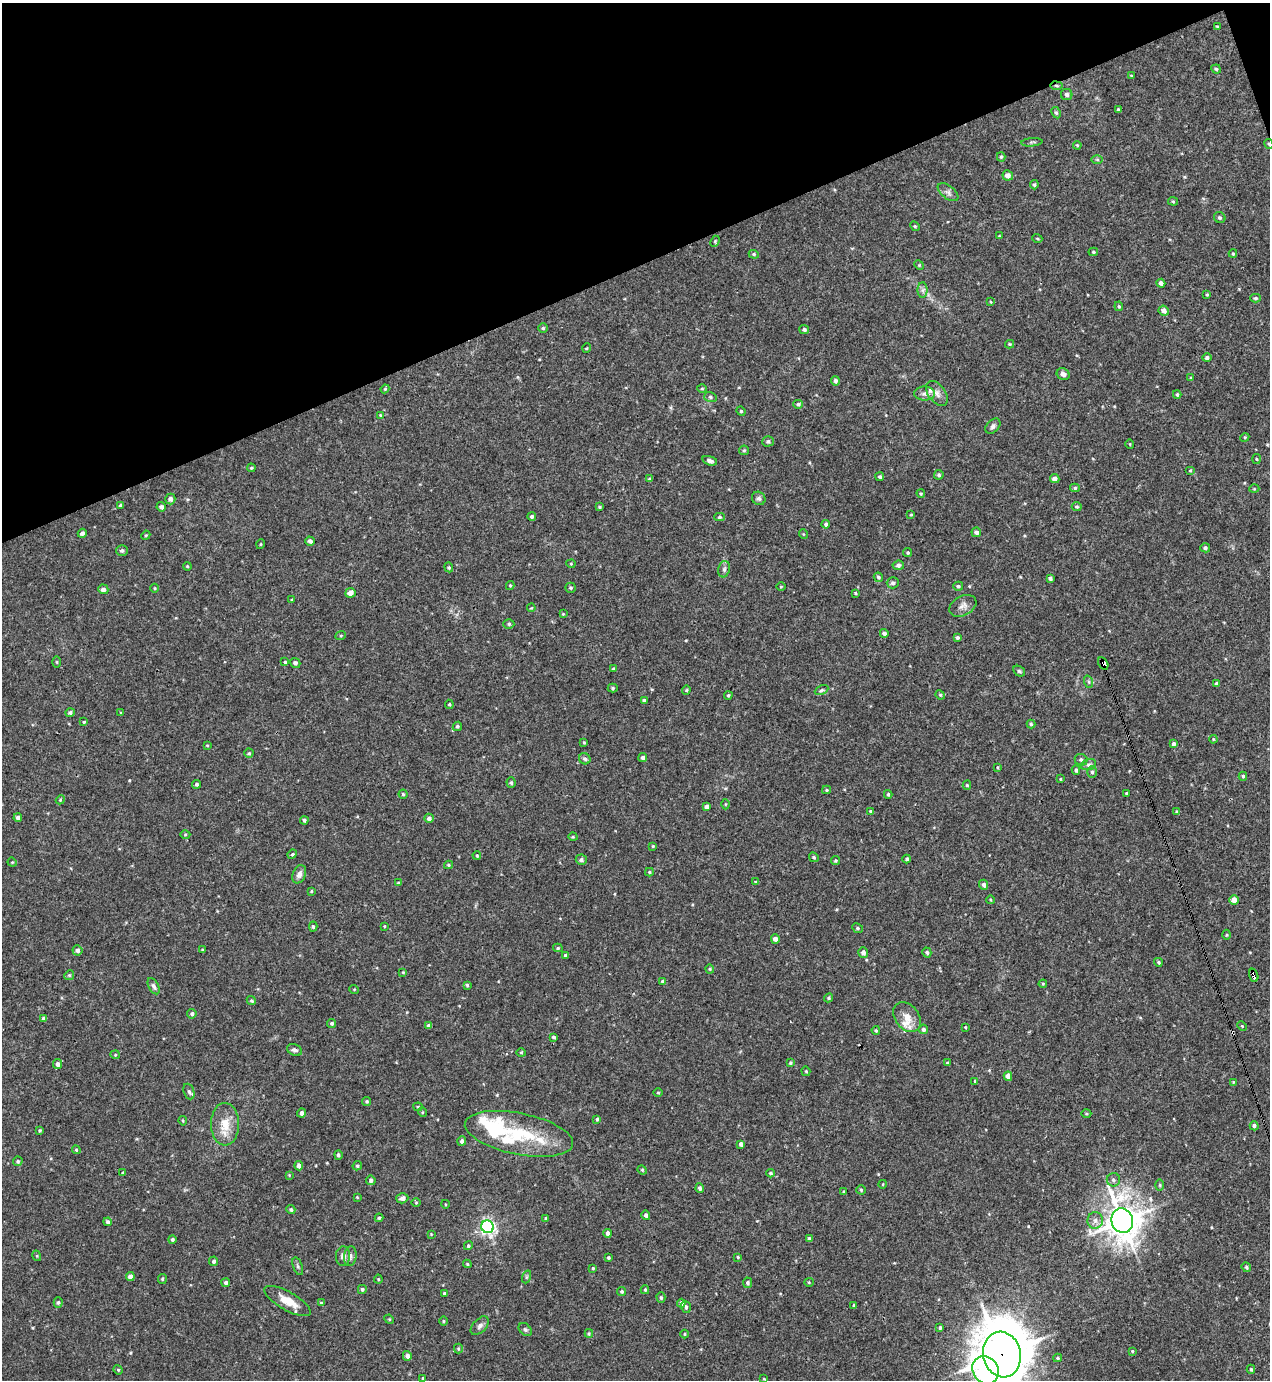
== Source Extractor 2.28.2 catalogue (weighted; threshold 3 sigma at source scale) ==
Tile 3 of 4 x 4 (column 3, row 1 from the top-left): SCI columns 2687-3954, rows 4191-5568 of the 5522 x 5568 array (HDU 1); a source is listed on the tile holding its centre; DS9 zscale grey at full resolution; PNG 1272 x 1382 px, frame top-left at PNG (2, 3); each listed source drawn as its Kron ellipse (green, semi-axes under 4 px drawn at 4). Shown black and unused: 19% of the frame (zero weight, under 3 of 4 exposures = <1% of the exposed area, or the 3 px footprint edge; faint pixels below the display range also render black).
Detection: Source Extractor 2.28.2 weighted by HDU 2 'WHT'; one run over the whole footprint, this tile lists its part. Background 0.02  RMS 0.0041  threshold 0.0185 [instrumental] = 3 sigma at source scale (4.5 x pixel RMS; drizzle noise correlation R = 1.50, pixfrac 1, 0.05/0.05 arcsec/px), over >= 5 px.
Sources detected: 317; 5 inside a brighter listed object's ellipse — not listed separately; the other 312 listed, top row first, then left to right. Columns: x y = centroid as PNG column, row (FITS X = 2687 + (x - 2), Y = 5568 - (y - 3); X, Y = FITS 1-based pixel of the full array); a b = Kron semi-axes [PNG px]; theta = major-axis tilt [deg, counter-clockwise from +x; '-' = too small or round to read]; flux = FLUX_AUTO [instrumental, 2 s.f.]
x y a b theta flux
1217 26 3 3 - 0.43
1216 69 5 4 - 0.61
1131 75 4 3 - 0.32
1056 86 6 4 -8 0.6
1067 94 6 5 - 1.1
1118 109 4 3 - 0.45
1056 113 6 4 -62 0.69
1032 142 10 3 5 0.57
1269 144 5 3 - 0.65
1077 145 4 3 - 0.37
1001 157 4 4 - 0.5
1097 160 5 3 - 0.48
1008 175 5 5 - 2.2
1034 185 4 3 - 0.6
948 192 12 6 -38 1.5
1173 201 5 4 - 0.47
1220 218 6 5 - 0.75
915 226 5 4 - 0.51
999 236 4 3 - 0.38
1037 238 5 3 - 0.42
715 241 6 4 67 0.44
1093 252 5 4 - 0.59
754 254 5 4 - 0.54
1233 254 4 4 - 0.43
919 265 5 4 - 0.42
1161 283 4 4 - 1.4
923 290 7 5 89 1.2
1207 295 4 3 - 0.38
1255 298 5 4 - 0.64
991 302 4 2 - 0.32
1119 306 5 4 - 0.48
1164 311 5 5 - 1.7
543 328 5 5 - 0.59
804 329 5 4 - 0.76
1010 344 4 4 - 0.45
587 348 5 3 - 0.35
1207 358 5 4 - 0.91
1063 374 6 5 - 1.4
1191 378 4 4 - 0.43
835 381 5 4 - 1
385 389 4 4 - 0.4
702 389 5 3 - 0.43
925 393 10 7 1 1.8
937 393 14 8 -53 2.6
1177 394 4 3 - 0.53
710 397 6 5 - 0.77
798 404 5 4 - 0.76
741 411 5 4 - 0.47
380 415 4 4 - 0.33
993 426 9 6 46 1.3
1245 437 4 3 - 0.4
768 441 6 5 - 0.87
1130 444 5 3 - 0.31
744 450 5 4 - 0.52
1256 459 5 3 - 0.37
710 461 7 4 -17 1.3
251 468 4 4 - 0.47
1190 470 5 4 - 0.51
939 475 5 4 - 0.72
880 477 4 4 - 0.63
650 479 4 3 - 0.67
1055 479 5 4 - 2
1075 488 5 4 - 0.66
1254 489 5 3 - 0.37
921 493 4 3 - 0.43
759 498 7 6 - 0.96
170 499 5 5 - 1.3
121 505 4 4 - 0.87
161 507 5 4 - 1.1
599 507 3 3 - 0.44
1077 507 5 4 - 0.56
911 515 4 3 - 0.4
532 516 4 4 - 0.74
720 517 5 4 - 0.65
826 524 4 4 - 0.9
976 532 5 4 - 1.4
82 533 5 4 - 1
803 534 5 3 - 0.35
146 535 5 3 - 0.43
310 541 5 4 - 1.2
261 544 5 3 - 0.34
1205 548 5 4 - 0.88
122 551 6 5 - 0.9
908 553 4 4 - 0.59
571 564 4 4 - 0.41
898 565 6 5 - 0.92
187 566 4 3 - 0.37
449 567 5 4 - 0.52
724 569 8 6 75 1.1
878 577 5 4 - 0.75
1050 578 4 4 - 0.92
893 583 6 5 - 1.2
510 585 4 4 - 0.47
958 586 5 4 - 0.66
781 587 5 3 - 0.32
155 588 4 3 - 0.31
571 588 5 5 - 0.63
103 589 5 5 - 1.3
350 593 5 5 - 2.9
855 593 4 3 - 0.39
292 599 3 2 - 0.28
963 606 14 9 28 2.4
531 608 4 3 - 0.33
563 614 4 3 - 0.34
509 624 5 4 - 0.63
884 633 4 4 - 1.2
341 635 5 3 - 0.4
957 638 4 4 - 0.73
57 662 5 4 - 0.42
285 662 4 4 - 0.44
295 663 5 5 - 1.1
1103 663 7 4 -60 110
613 668 4 3 - 0.39
1019 671 6 5 - 0.67
1089 682 6 4 -72 0.62
1217 684 4 3 - 0.88
613 688 5 4 - 0.58
686 690 4 4 - 0.47
821 690 7 4 26 0.72
728 695 4 3 - 0.54
940 695 5 4 - 0.49
644 700 4 4 - 0.66
449 704 4 4 - 0.49
70 713 5 4 - 0.98
121 713 3 3 - 0.34
84 722 3 2 - 0.37
1031 724 4 4 - 0.57
457 726 5 4 - 0.53
1213 739 4 3 - 0.35
584 742 4 3 - 0.45
1173 744 4 4 - 1
207 745 4 2 - 0.27
249 753 4 4 - 0.53
643 758 4 4 - 1.1
585 759 6 5 - 0.94
1081 760 6 5 - 1.1
1088 765 8 5 17 1
997 767 4 2 - 0.36
1076 770 4 4 - 0.82
1092 772 6 5 - 0.82
1243 776 4 3 - 0.56
1060 779 3 3 - 0.38
511 783 5 4 - 0.67
197 784 4 4 - 0.72
967 785 4 4 - 0.56
826 790 4 4 - 0.41
1126 793 3 2 - 0.32
403 794 4 4 - 0.56
888 794 4 3 - 0.6
60 800 5 3 - 0.44
726 804 5 3 - 0.36
706 807 4 4 - 1.6
870 811 4 3 - 0.45
1177 812 4 3 - 0.55
18 818 4 4 - 1.2
429 818 5 4 - 1.3
304 820 4 3 - 0.78
185 834 5 3 - 0.41
573 837 5 3 - 0.38
653 846 4 4 - 0.39
292 854 5 4 - 0.49
477 855 4 3 - 0.46
814 857 5 4 - 0.61
907 859 4 4 - 0.85
581 860 5 5 - 1.1
835 860 4 4 - 0.5
12 862 5 3 - 0.38
448 865 4 4 - 0.49
649 872 4 4 - 0.48
299 874 9 6 67 1.9
755 882 4 3 - 0.43
398 883 3 3 - 0.4
984 885 5 4 - 1.3
311 891 4 3 - 0.34
991 900 4 3 - 0.4
1234 900 5 4 - 3.7
384 926 4 3 - 0.34
313 927 5 4 - 0.71
858 928 5 4 - 0.65
1227 935 5 3 - 0.4
775 939 4 4 - 2.1
558 948 5 4 - 0.52
77 950 5 5 - 1.2
202 950 4 3 - 0.43
863 952 5 4 - 1.9
927 952 5 4 - 0.76
565 955 4 3 - 0.68
1158 962 4 3 - 0.63
710 969 4 4 - 0.5
403 972 4 4 - 0.36
69 975 5 4 - 0.53
1254 975 7 3 -72 21
663 981 4 4 - 1.2
1043 984 4 4 - 0.41
467 985 3 3 - 0.46
154 986 9 5 -63 1.1
354 989 5 3 - 0.34
829 998 5 4 - 0.58
251 1001 5 4 - 0.49
192 1014 5 4 - 0.78
907 1017 17 11 -51 4.7
44 1018 4 4 - 1.3
332 1023 5 4 - 0.68
428 1026 4 3 - 1.1
1242 1026 5 3 - 0.39
965 1027 3 3 - 0.34
923 1029 5 5 - 1.1
876 1030 4 3 - 0.54
554 1037 4 3 - 0.67
294 1050 8 5 -21 1.1
521 1052 5 3 - 0.36
115 1055 5 4 - 0.46
790 1063 4 3 - 0.52
947 1063 3 3 - 0.53
57 1064 5 4 - 1.4
806 1071 5 4 - 0.46
1008 1076 4 4 - 3
975 1081 4 4 - 0.51
1233 1082 4 3 - 0.31
189 1092 8 5 -70 1
658 1092 4 3 - 0.33
367 1101 4 4 - 0.6
418 1107 4 4 - 0.45
422 1112 5 3 - 0.41
302 1113 4 4 - 1.4
1086 1113 5 3 - 0.41
597 1119 4 3 - 0.6
183 1121 5 3 - 0.43
225 1124 21 14 -90 7.3
1254 1126 4 4 - 1.1
40 1130 4 4 - 0.46
519 1134 55 20 -11 26
462 1141 5 4 - 1.1
741 1144 4 4 - 1.5
76 1150 4 4 - 0.46
338 1155 5 4 - 0.77
18 1161 5 4 - 0.63
299 1166 4 4 - 1.9
357 1166 5 4 - 0.62
642 1170 5 4 - 0.47
123 1173 3 3 - 0.5
771 1173 4 4 - 0.62
289 1175 3 3 - 0.31
371 1180 5 4 - 0.91
1113 1180 6 6 - 1.1
883 1184 4 3 - 0.35
1160 1185 6 4 90 0.44
700 1188 4 4 - 0.93
861 1190 4 4 - 0.58
843 1192 3 2 - 0.43
357 1197 3 3 - 0.33
402 1198 6 5 - 1.4
416 1203 4 3 - 0.34
445 1204 4 3 - 0.32
291 1210 4 4 - 0.74
646 1215 5 4 - 1.1
379 1218 4 4 - 0.56
546 1218 4 3 - 0.71
1095 1220 8 8 - 1.9
1122 1221 12 10 -74 720
108 1222 4 4 - 0.97
487 1227 6 6 - 110
608 1233 4 4 - 1.6
431 1234 3 3 - 0.32
172 1239 4 4 - 0.7
809 1239 4 3 - 0.82
468 1246 4 4 - 0.69
37 1256 5 3 - 0.4
343 1256 10 7 88 2
350 1256 10 6 82 1.5
738 1257 4 3 - 0.43
608 1258 3 3 - 0.6
214 1261 5 4 - 0.96
467 1264 4 3 - 0.44
298 1266 9 4 -72 0.74
1246 1267 5 4 - 0.71
593 1268 4 3 - 0.39
130 1277 4 4 - 2.6
526 1277 6 4 71 0.56
162 1279 5 4 - 0.49
378 1279 4 4 - 0.46
809 1282 4 4 - 0.43
226 1283 4 4 - 0.88
747 1283 5 4 - 0.99
362 1289 4 4 - 0.83
645 1290 4 3 - 0.5
622 1292 4 4 - 0.62
444 1293 4 3 - 0.58
661 1298 5 4 - 0.73
288 1301 26 9 -29 6.7
58 1302 5 4 - 0.71
321 1303 4 3 - 0.7
681 1303 4 4 - 1.7
854 1306 4 3 - 0.51
686 1307 6 4 -71 0.98
389 1319 5 4 - 0.4
444 1321 4 3 - 0.38
480 1326 11 6 46 1.4
940 1327 4 3 - 0.66
525 1330 7 5 -47 0.8
589 1333 4 4 - 0.43
684 1334 4 3 - 0.35
458 1349 5 4 - 0.49
1132 1351 4 4 - 0.36
1002 1354 23 18 -78 1500
407 1356 5 4 - 1.7
1058 1358 4 4 - 0.54
1251 1369 4 4 - 0.52
118 1370 5 4 - 0.47
985 1370 14 12 -54 47
423 1378 3 2 - 0.34
764 1379 3 3 - 0.37
Overlapping masked pixels (flux is a lower limit): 5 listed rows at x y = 1056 86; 1269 144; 1103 663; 1254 975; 1002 1354
Isophote crosses this tile's border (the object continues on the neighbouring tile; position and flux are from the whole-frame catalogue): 3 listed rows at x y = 1269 144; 1002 1354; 985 1370